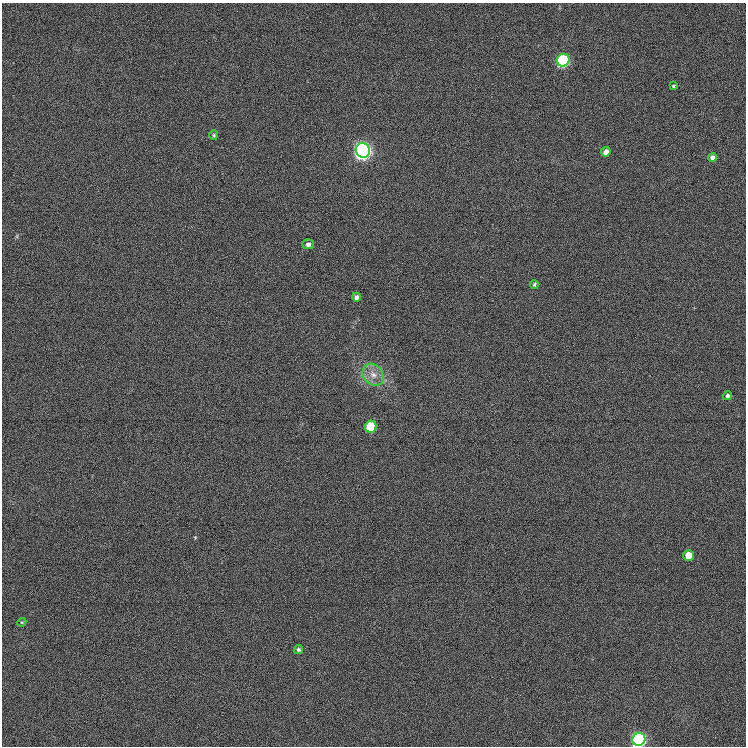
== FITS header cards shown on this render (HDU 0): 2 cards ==
NAXIS1  =                  744
NAXIS2  =                  744

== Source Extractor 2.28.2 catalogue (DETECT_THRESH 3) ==
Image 744 x 744 px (HDU 0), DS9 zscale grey, 1 PNG px = 1 image px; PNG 748 x 748 px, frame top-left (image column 1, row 744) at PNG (2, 3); each listed source drawn as its Kron ellipse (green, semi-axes under 4 px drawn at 4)
Background 0.0065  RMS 0.037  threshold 0.112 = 3 sigma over >= 5 px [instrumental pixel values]
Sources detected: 16; all 16 listed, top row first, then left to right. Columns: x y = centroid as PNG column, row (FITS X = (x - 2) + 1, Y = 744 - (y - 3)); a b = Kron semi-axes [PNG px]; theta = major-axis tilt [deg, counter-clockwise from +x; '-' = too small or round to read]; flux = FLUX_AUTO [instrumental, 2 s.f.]
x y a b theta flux
563 60 6 6 - 430
673 86 4 4 - 2.9
214 135 5 4 - 3
363 150 7 7 - 1600
606 152 5 4 - 14
712 157 4 4 - 8.3
308 244 5 5 - 8.1
534 284 4 3 - 3.3
356 297 4 4 - 10
373 375 12 9 -53 23
728 396 4 4 - 6
371 427 6 5 - 140
689 555 5 5 - 44
22 622 4 3 - 2.4
298 649 5 4 - 5
639 739 7 6 - 810
At the frame edge (FLAGS 8, measured only in part): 1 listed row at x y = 639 739